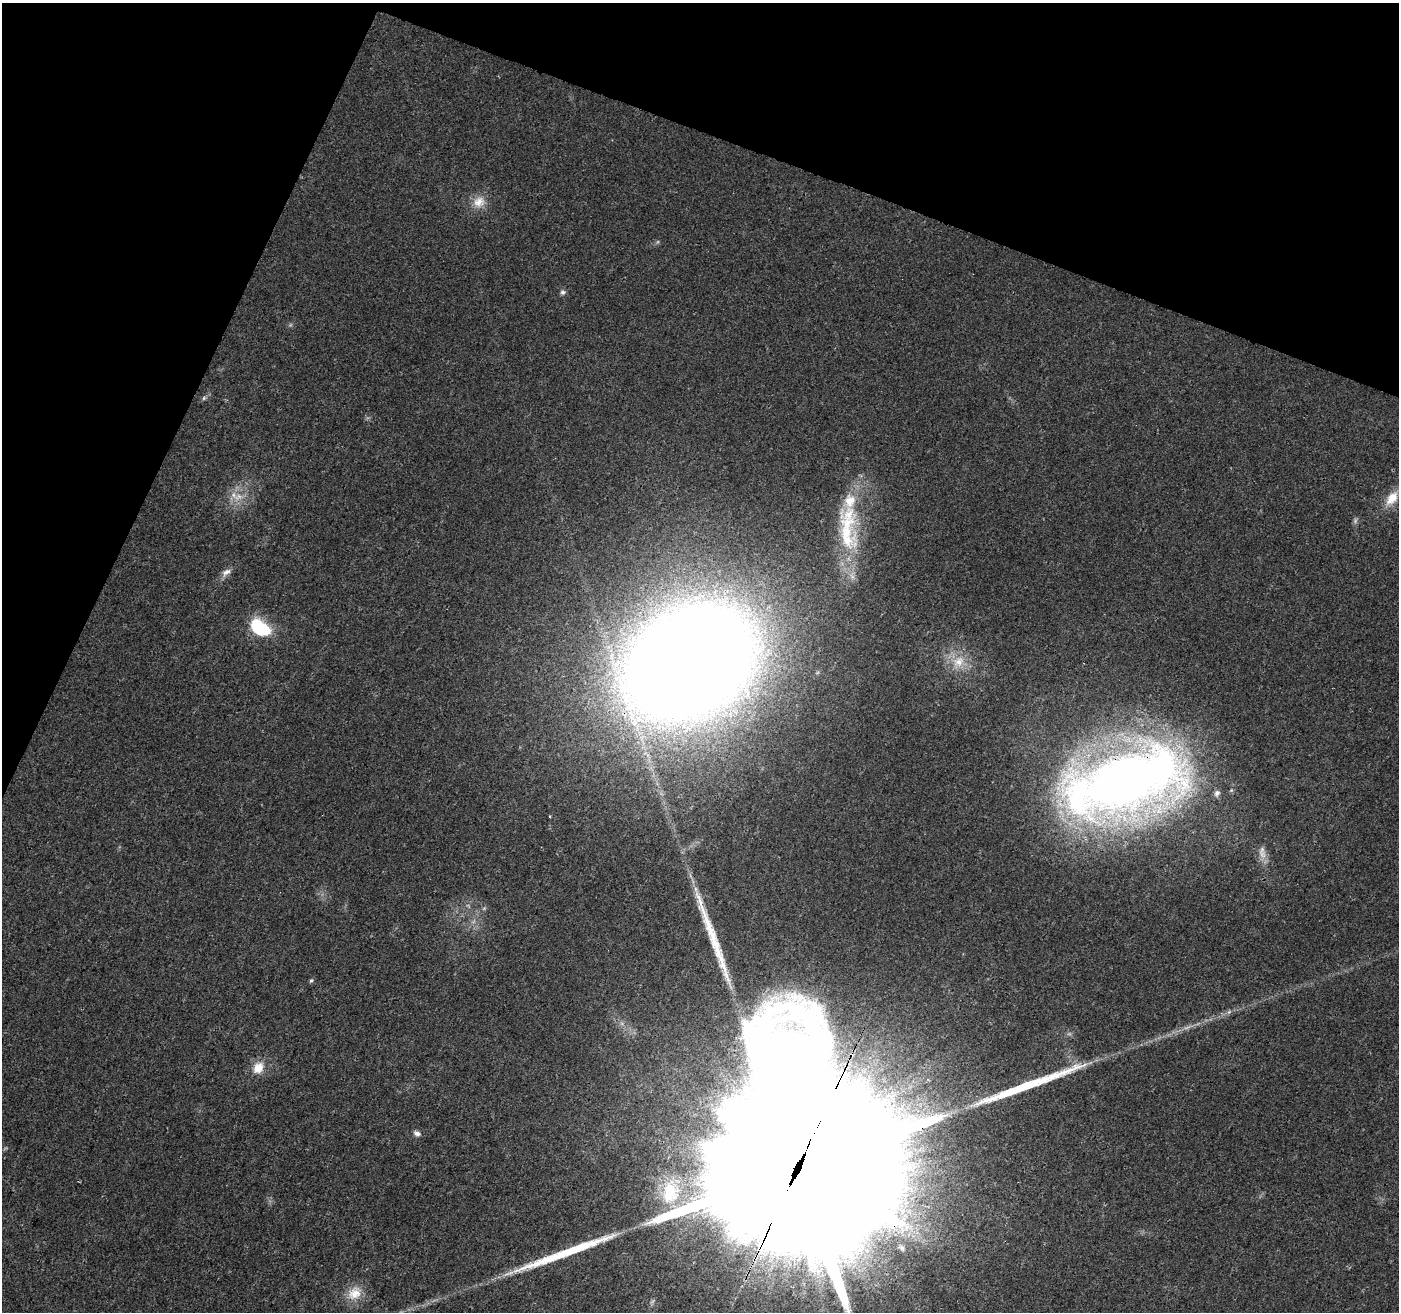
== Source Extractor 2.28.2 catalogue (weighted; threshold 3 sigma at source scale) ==
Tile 2 of 4 x 4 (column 2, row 1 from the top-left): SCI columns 1400-2796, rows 4146-5455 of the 5603 x 5731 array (HDU 1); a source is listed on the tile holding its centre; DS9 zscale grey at full resolution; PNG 1401 x 1314 px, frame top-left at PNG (2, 3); no overlay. Shown black and unused: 19% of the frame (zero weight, under 3 of 4 exposures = <1% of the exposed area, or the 3 px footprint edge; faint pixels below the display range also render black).
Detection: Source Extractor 2.28.2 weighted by HDU 2 'WHT'; one run over the whole footprint, this tile lists its part. Background 0.0184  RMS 0.0034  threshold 0.0153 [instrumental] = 3 sigma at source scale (4.5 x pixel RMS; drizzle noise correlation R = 1.50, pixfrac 1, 0.0396/0.0396 arcsec/px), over >= 5 px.
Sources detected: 28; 1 too faint to see at this stretch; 3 long thin detections or spike segments (spike, bleed or trail) — not listed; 3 inside a brighter listed object's ellipse — not listed separately; the other 21 listed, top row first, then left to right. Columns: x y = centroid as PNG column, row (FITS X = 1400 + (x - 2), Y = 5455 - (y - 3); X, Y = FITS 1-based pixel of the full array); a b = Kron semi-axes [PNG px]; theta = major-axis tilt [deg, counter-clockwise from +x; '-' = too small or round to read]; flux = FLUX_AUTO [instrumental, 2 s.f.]
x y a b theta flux
479 202 18 15 27 5
563 292 7 7 - 0.99
204 398 6 5 - 0.65
238 497 16 9 14 4.2
1392 498 22 12 54 6
1355 520 8 6 71 0.84
847 535 68 28 -79 29
226 572 14 8 36 2
259 627 24 14 -33 18
958 661 20 15 40 7.1
689 662 82 58 34 1500
1124 782 130 61 15 350
550 816 3 3 - 0.63
1262 852 20 9 -84 3.1
311 981 6 5 - 0.66
258 1068 17 13 57 5.4
417 1133 9 7 -26 1.3
799 1163 116 40 66 73000
670 1191 37 25 77 24
902 1248 12 7 -39 1.7
354 1293 22 17 38 6.5
Overlapping masked pixels (flux is a lower limit): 3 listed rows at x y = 689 662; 1124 782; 799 1163
Isophote crosses this tile's border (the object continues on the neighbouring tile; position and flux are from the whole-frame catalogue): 1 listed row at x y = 799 1163